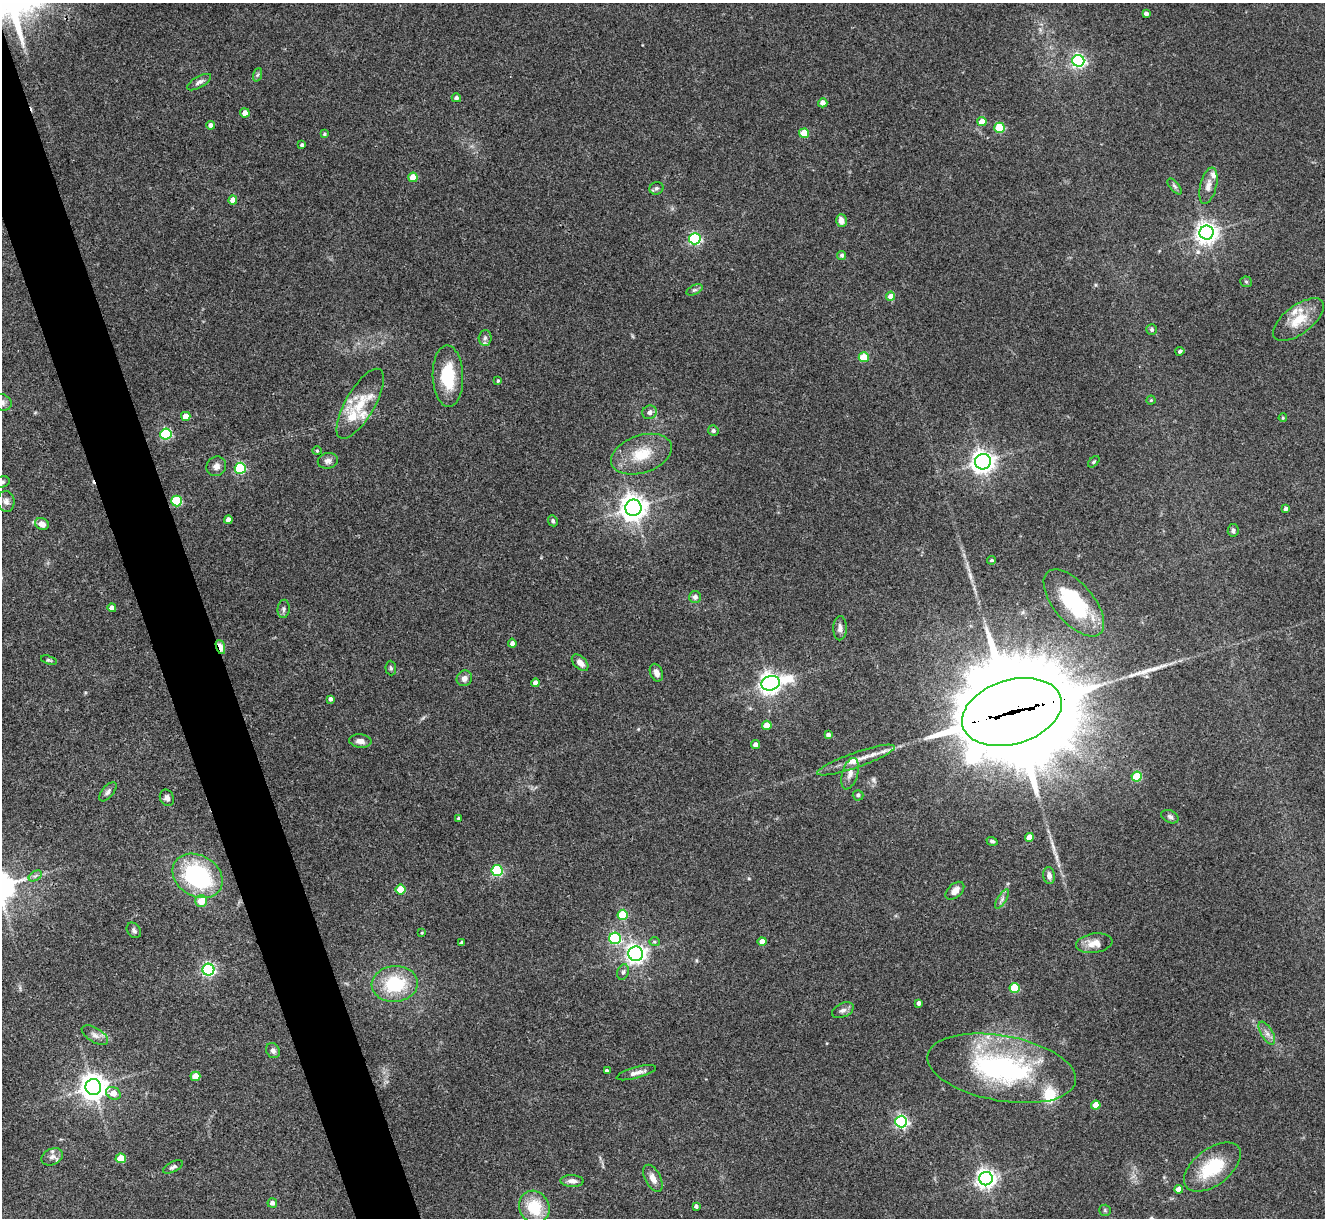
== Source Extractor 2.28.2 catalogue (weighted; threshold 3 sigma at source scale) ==
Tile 11 of 4 x 4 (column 3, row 3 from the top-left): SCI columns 2651-3973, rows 1489-2704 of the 5298 x 5285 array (HDU 1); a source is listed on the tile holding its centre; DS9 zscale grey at full resolution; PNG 1327 x 1220 px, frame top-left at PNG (2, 3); each listed source drawn as its Kron ellipse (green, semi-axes under 4 px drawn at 4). Shown black and unused: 4% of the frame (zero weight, under 3 of 4 exposures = <1% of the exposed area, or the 3 px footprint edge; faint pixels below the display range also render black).
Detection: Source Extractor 2.28.2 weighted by HDU 2 'WHT'; one run over the whole footprint, this tile lists its part. Background 0.143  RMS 0.0071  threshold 0.0322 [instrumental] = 3 sigma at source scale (4.5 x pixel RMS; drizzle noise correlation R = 1.50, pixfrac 1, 0.05/0.05 arcsec/px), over >= 5 px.
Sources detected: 144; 1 cosmic-ray / hot-pixel residue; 3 long thin detections or spike segments (spike, bleed or trail) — neither listed nor drawn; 7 inside a brighter listed object's ellipse — not listed separately; the other 133 listed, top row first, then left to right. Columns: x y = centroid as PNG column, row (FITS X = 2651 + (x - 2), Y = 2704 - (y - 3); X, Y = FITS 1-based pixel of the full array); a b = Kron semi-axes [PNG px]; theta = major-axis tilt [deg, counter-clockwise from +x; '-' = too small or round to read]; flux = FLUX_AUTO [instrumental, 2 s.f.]
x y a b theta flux
1146 14 4 3 - 2.4
1078 61 6 6 - 170
257 75 7 4 70 1.3
199 82 13 5 29 2.7
456 98 4 4 - 1.8
823 103 5 4 - 4.5
245 113 4 4 - 5.4
982 121 4 4 - 9.4
211 125 4 4 - 3.1
1000 128 5 5 - 38
804 133 5 4 - 20
325 134 4 4 - 0.89
302 145 4 4 - 1.3
413 177 4 4 - 12
1175 186 10 4 -51 1.4
1208 186 18 8 76 5.7
656 188 7 6 - 1.7
233 200 4 4 - 6.4
841 221 6 5 - 5.4
1206 233 7 7 - 500
695 239 6 5 - 110
842 255 4 4 - 1.7
1246 282 6 5 - 1.1
694 290 8 4 26 1.5
891 296 4 4 - 7.1
1298 320 30 14 37 18
1152 329 5 5 - 1.3
485 338 7 6 - 2
1180 351 4 3 - 1.4
864 357 5 5 - 23
448 376 31 15 -88 30
498 380 3 3 - 0.77
1151 400 4 4 - 0.82
2 402 10 8 -17 3.2
360 404 40 14 60 22
650 412 7 6 - 3.2
186 416 4 4 - 9.5
1283 418 4 3 - 0.71
713 431 5 5 - 1.9
166 434 5 5 - 74
317 451 4 4 - 0.79
641 454 31 18 19 23
328 461 10 8 12 3
983 462 8 7 - 480
1094 462 7 4 45 1.1
216 466 10 9 - 3.7
240 468 5 5 - 75
2 482 7 5 18 1.6
6 501 10 8 -81 3.7
177 501 5 5 - 42
633 508 8 8 - 740
1286 509 4 3 - 2.7
228 520 4 4 - 4.2
553 521 6 4 -65 1.4
42 524 7 6 - 5.9
1233 530 6 5 - 1.7
992 560 4 3 - 1.1
695 597 6 6 - 2.8
1074 603 40 20 -50 57
112 608 4 4 - 3.8
284 609 9 6 84 1.9
840 628 12 7 89 3.4
512 643 4 4 - 2.8
220 647 7 4 -72 21
49 660 8 4 -16 1.1
580 663 10 6 -45 4.8
391 668 7 5 -87 1.4
656 673 9 6 -68 3.6
464 678 8 7 - 3.7
535 683 4 4 - 3.7
770 683 9 7 16 490
330 699 4 4 - 2
1012 712 51 32 17 22000
767 725 4 4 - 10
828 735 4 4 - 2.7
360 741 11 7 -6 4.2
756 745 4 4 - 3.9
856 760 41 7 19 11
850 774 16 7 74 4.7
1137 777 5 5 - 33
108 792 11 5 50 2.3
858 795 5 5 - 1.7
167 798 8 7 - 2.3
1170 817 9 6 -26 1.9
458 818 3 3 - 1.1
1029 837 4 4 - 8.5
992 841 6 4 -18 1.6
497 871 5 5 - 69
35 876 7 4 33 1.7
197 876 26 20 -31 90
1049 876 8 6 -81 3.5
401 890 5 5 - 23
955 891 11 7 42 4.8
1002 899 11 4 58 2.3
201 901 6 5 - 13
623 915 5 5 - 35
134 930 8 6 -53 1.9
422 933 4 3 - 0.63
615 938 6 5 - 91
654 942 5 4 - 1
762 942 4 4 - 6.4
462 943 4 4 - 1.1
1094 943 18 9 8 8.1
636 954 7 7 - 350
208 970 6 6 - 160
623 972 8 5 73 1.8
395 984 23 18 5 38
1015 988 5 5 - 30
919 1003 4 3 - 2.4
843 1010 11 7 25 3
1267 1033 13 6 -60 3.6
95 1035 15 7 -31 3.9
273 1051 8 6 -58 2.5
1002 1068 75 32 -10 130
607 1071 4 4 - 2.5
636 1073 20 5 15 4
195 1076 5 5 - 13
93 1087 8 8 - 780
113 1093 8 6 -28 8
1096 1105 4 4 - 14
901 1122 6 6 - 140
52 1157 11 8 26 3.9
121 1158 5 5 - 18
173 1167 11 5 26 2
1212 1167 33 18 37 35
653 1178 15 7 -62 5.2
986 1179 6 6 - 390
572 1181 11 6 -2 3.4
1179 1189 4 4 - 6.1
272 1203 5 5 - 3.1
696 1206 3 3 - 1.9
534 1207 17 15 -61 24
1105 1210 6 5 - 1.1
Overlapping masked pixels (flux is a lower limit): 2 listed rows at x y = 220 647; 1012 712
Isophote crosses this tile's border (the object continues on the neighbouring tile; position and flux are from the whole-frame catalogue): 2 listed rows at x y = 2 402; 2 482